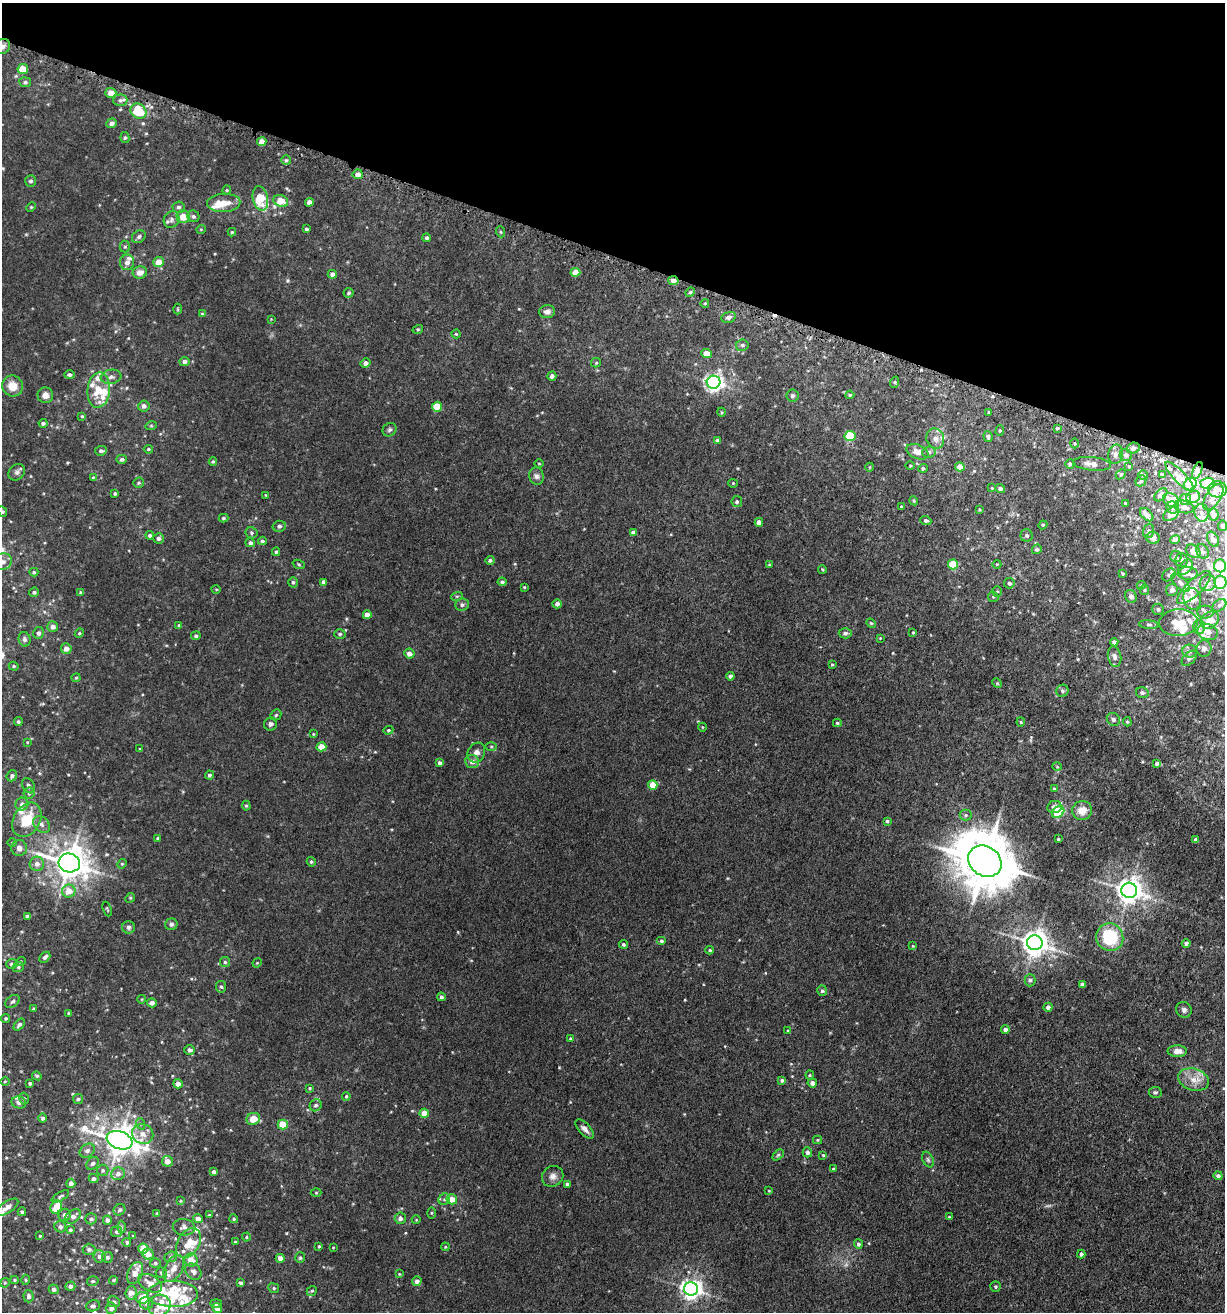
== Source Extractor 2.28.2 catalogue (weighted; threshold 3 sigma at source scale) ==
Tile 2 of 4 x 4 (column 2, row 1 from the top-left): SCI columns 1400-2622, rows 3993-5302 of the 5414 x 5354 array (HDU 1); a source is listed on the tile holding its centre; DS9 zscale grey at full resolution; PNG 1227 x 1314 px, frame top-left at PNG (2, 3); each listed source drawn as its Kron ellipse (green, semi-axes under 4 px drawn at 4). Shown black and unused: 19% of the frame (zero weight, under 3 of 5 exposures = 5% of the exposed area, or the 3 px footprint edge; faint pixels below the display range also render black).
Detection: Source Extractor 2.28.2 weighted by HDU 2 'WHT'; one run over the whole footprint, this tile lists its part. Background 0.0209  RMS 0.003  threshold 0.0135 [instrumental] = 3 sigma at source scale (4.5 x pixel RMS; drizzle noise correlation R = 1.50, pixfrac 1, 0.05/0.05 arcsec/px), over >= 5 px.
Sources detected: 462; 1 too faint to see at this stretch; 1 cosmic-ray / hot-pixel residue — neither listed nor drawn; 40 inside a brighter listed object's ellipse — not listed separately; the other 420 listed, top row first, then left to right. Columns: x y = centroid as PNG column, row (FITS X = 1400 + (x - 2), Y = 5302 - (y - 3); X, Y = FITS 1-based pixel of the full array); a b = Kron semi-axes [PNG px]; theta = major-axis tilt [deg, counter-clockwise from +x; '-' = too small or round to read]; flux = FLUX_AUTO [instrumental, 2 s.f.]
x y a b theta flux
3 46 8 7 - 0.93
23 69 5 5 - 5.9
25 82 6 5 - 0.61
111 93 5 5 - 2.7
120 100 7 6 - 0.8
138 111 8 7 - 8.9
112 123 5 4 - 1.3
125 138 5 4 - 0.45
262 142 4 4 - 2.8
286 160 5 5 - 0.47
358 174 5 5 - 1.8
30 181 6 5 - 0.74
227 190 4 4 - 0.31
260 198 12 7 -79 9.8
281 201 7 5 -22 5.3
309 202 4 4 - 1.5
224 203 17 9 3 4.6
31 207 5 3 - 0.29
178 207 6 5 - 0.79
193 216 6 5 - 0.63
183 217 6 6 - 3.6
172 219 9 7 55 1.2
201 229 5 3 - 0.23
306 229 3 3 - 0.59
232 232 4 4 - 0.38
501 232 5 3 - 0.32
139 237 7 6 - 0.69
427 238 4 4 - 0.57
125 247 6 5 - 0.46
127 262 8 7 - 1.6
159 262 5 5 - 3.2
140 272 7 6 - 2
575 272 5 4 - 3.9
332 274 5 4 - 1.4
673 281 5 4 - 1.6
690 292 5 4 - 0.46
349 293 5 5 - 0.5
705 303 4 3 - 0.25
178 309 5 3 - 0.25
547 312 8 6 4 1.4
202 314 4 4 - 0.4
728 317 7 5 15 1.1
271 319 3 3 - 0.19
418 329 5 3 - 0.3
456 334 4 4 - 0.32
742 345 6 6 - 0.75
706 353 5 4 - 3.7
184 362 5 4 - 1.1
365 363 5 4 - 1.2
596 363 5 4 - 0.35
70 375 5 4 - 0.61
552 376 4 4 - 0.91
111 377 10 7 9 1.2
714 382 7 6 - 130
895 382 6 3 72 0.35
13 386 11 10 - 3.8
99 390 18 11 85 6.6
45 395 8 7 - 1.7
850 395 4 4 - 0.39
792 396 6 6 - 0.59
144 406 5 5 - 1.2
437 407 5 5 - 9
721 412 4 3 - 0.25
989 412 3 2 - 0.31
82 416 4 4 - 0.32
43 423 4 4 - 0.7
151 426 5 3 - 0.29
1057 428 4 4 - 0.43
389 430 7 6 - 0.65
1000 431 5 4 - 0.37
850 436 5 5 - 14
988 436 6 4 -70 0.74
935 439 10 8 -68 1.8
717 440 3 3 - 0.49
1075 443 5 3 - 0.36
1133 448 7 5 16 0.79
148 449 4 3 - 0.41
101 451 6 4 5 0.75
917 452 11 7 -22 2.5
929 452 6 5 - 0.74
1115 454 10 7 76 1.4
1126 455 6 6 - 1.1
122 459 5 4 - 0.8
213 461 4 4 - 0.37
539 464 5 3 - 0.25
1070 464 5 4 - 0.58
1092 464 19 7 -6 2.3
910 466 5 3 - 0.26
1129 466 4 3 - 0.31
870 467 4 3 - 0.22
960 467 5 4 - 3.1
923 468 5 4 - 0.57
1197 471 9 4 68 1.4
17 472 9 7 46 0.9
1121 474 6 4 43 0.47
1143 475 4 4 - 0.3
1162 475 4 3 - 0.65
536 476 9 7 -75 1
93 477 4 4 - 0.24
1179 477 20 6 -46 1.8
1141 481 6 5 - 0.43
139 483 5 5 - 0.46
733 483 4 4 - 0.29
1207 483 7 5 1 9.8
1190 484 7 5 40 7
992 488 4 4 - 0.27
1000 489 5 4 - 0.88
1217 489 9 8 - 2.5
115 493 3 3 - 0.41
266 495 4 2 - 0.19
1161 495 8 5 47 1.4
1193 497 7 6 - 2.6
1213 497 15 7 58 2
1185 499 6 5 - 1.8
1171 500 8 6 -31 3.9
914 501 4 3 - 0.29
737 502 5 5 - 0.62
1125 503 3 3 - 0.32
901 506 3 3 - 0.23
1173 507 6 6 - 0.9
1184 507 10 6 -11 0.94
979 509 4 4 - 0.3
2 512 6 4 -50 0.51
1202 513 9 7 -80 1.5
1171 514 9 5 34 2.2
1214 514 6 5 - 1.2
1147 515 8 5 -46 1.7
223 518 5 4 - 0.42
926 520 6 4 -20 0.61
759 522 4 4 - 1.4
1043 525 4 4 - 0.33
279 526 6 5 - 0.82
1223 526 5 4 - 0.64
1148 531 7 5 72 0.71
251 533 6 5 - 0.56
633 533 4 4 - 1.3
150 535 4 4 - 0.64
1027 535 6 6 - 0.55
159 538 5 5 - 0.99
1153 538 7 6 - 1.1
1213 539 8 5 -60 1.8
1175 540 5 4 - 0.99
262 541 4 4 - 0.56
250 543 5 4 - 0.72
1037 549 5 4 - 0.48
1193 551 8 6 -39 2.4
1202 551 7 6 - 0.92
276 552 4 4 - 0.36
1176 556 6 5 - 0.69
490 560 4 4 - 0.63
1181 560 7 6 - 0.66
2 562 9 8 - 2
299 564 6 4 -21 0.38
953 564 5 5 - 11
997 564 4 3 - 0.24
769 565 4 3 - 0.22
1220 566 6 6 - 18
1185 567 9 6 46 1.1
822 569 4 2 - 0.28
34 572 4 4 - 0.39
1188 573 10 6 -2 1.2
1123 574 3 3 - 0.33
1169 575 7 5 41 0.73
293 582 5 4 - 0.57
324 582 4 4 - 1.1
502 582 4 4 - 0.64
1220 582 6 6 - 11
1009 583 5 5 - 0.78
1180 583 11 5 -45 1.1
1208 583 8 7 - 1.8
1141 585 4 4 - 0.38
524 587 3 3 - 0.27
1194 588 22 8 44 3.2
216 589 5 3 - 0.22
1144 590 5 4 - 0.39
1172 590 6 6 - 1.3
997 591 5 4 - 0.39
34 592 5 4 - 0.59
80 592 4 4 - 0.41
457 596 6 3 18 0.33
1131 596 7 5 -56 1.2
993 597 5 5 - 0.44
1192 599 11 8 -73 4
557 604 5 4 - 1.2
462 605 7 6 - 0.75
1219 605 7 5 38 0.72
1158 609 6 5 - 0.74
1206 612 8 6 -2 0.95
367 615 4 4 - 2.2
1210 620 10 7 42 4.8
871 623 5 4 - 0.33
1178 623 19 13 3 6.9
179 625 4 3 - 0.37
1149 625 9 4 -5 0.65
53 627 5 5 - 1.6
1199 627 7 6 - 0.76
913 632 4 4 - 0.3
1208 632 10 8 -15 1.9
39 633 6 5 - 0.8
79 633 5 4 - 0.38
845 633 6 5 - 0.71
340 634 5 5 - 0.48
196 636 5 4 - 0.66
880 638 3 3 - 0.23
24 639 7 6 - 0.88
1114 642 4 4 - 1
1204 648 8 7 - 1.3
66 649 5 5 - 1.9
1190 651 7 6 - 0.86
409 653 5 5 - 1.5
1115 657 10 6 -78 1.1
1189 658 9 5 46 0.75
832 665 4 3 - 0.3
14 666 5 4 - 0.38
730 676 4 4 - 0.86
76 678 4 4 - 0.35
997 683 5 4 - 0.29
1062 691 6 6 - 0.69
1142 693 6 5 - 0.63
276 715 6 5 - 0.44
1113 719 7 6 - 0.71
18 722 4 4 - 0.5
1021 722 4 4 - 0.36
1127 722 4 4 - 0.36
837 723 4 3 - 0.39
271 724 7 6 - 0.7
702 727 4 3 - 0.22
388 730 5 4 - 0.35
313 734 4 4 - 0.27
27 742 4 3 - 0.22
491 746 6 4 0 0.38
321 747 5 4 - 4.7
140 749 3 3 - 0.25
476 753 10 8 59 1.6
472 761 7 6 - 1.9
440 763 4 4 - 0.93
1157 763 4 4 - 0.97
1057 767 5 3 - 0.27
209 775 4 4 - 0.61
12 776 6 5 - 0.78
653 785 4 4 - 4.3
28 786 8 6 -58 0.65
1054 789 4 3 - 0.37
29 793 5 5 - 0.74
22 804 6 6 - 1.4
246 806 5 4 - 0.4
1054 807 7 6 - 1.3
1082 811 10 9 - 3.4
1058 812 7 5 44 11
966 815 6 5 - 0.55
27 820 18 13 59 8.7
887 821 4 3 - 0.46
41 824 9 7 -46 1.1
158 838 4 4 - 0.31
1058 839 3 3 - 0.29
1196 840 4 4 - 1.3
12 843 5 3 - 0.3
19 848 8 8 - 1.5
985 861 18 14 -34 1600
311 862 5 4 - 0.53
69 863 11 9 -14 500
37 864 7 7 - 1.5
122 864 5 4 - 0.33
1129 890 8 7 - 280
69 891 7 6 - 3.5
130 898 5 4 - 0.32
107 909 7 2 -69 0.29
27 916 4 3 - 0.81
171 924 6 5 - 0.74
129 927 6 6 - 0.78
1110 937 14 13 - 15
661 941 5 4 - 0.56
1035 943 8 7 - 310
1186 943 4 4 - 0.9
623 944 4 4 - 0.53
913 946 4 4 - 0.26
710 950 4 3 - 0.29
45 957 6 4 43 0.82
21 961 5 3 - 0.23
225 962 5 5 - 0.51
257 963 5 4 - 0.27
11 964 5 5 - 0.65
18 967 6 5 - 0.52
1030 980 6 5 - 0.65
1082 984 3 3 - 0.75
221 987 6 5 - 0.55
822 991 5 5 - 0.59
441 997 4 4 - 0.68
142 999 4 3 - 0.22
13 1001 8 5 37 0.68
152 1003 5 4 - 1.3
1048 1007 4 4 - 1.1
33 1009 4 3 - 0.34
1184 1010 8 7 - 0.92
68 1013 4 4 - 0.33
6 1018 4 4 - 0.42
19 1025 7 4 51 0.8
1005 1029 4 4 - 1.3
788 1031 4 3 - 0.27
570 1039 4 4 - 0.57
190 1050 5 5 - 1
1177 1051 10 6 -1 2.1
810 1075 4 4 - 0.33
37 1076 5 4 - 0.4
782 1080 4 4 - 0.62
1193 1080 16 10 -18 3.4
5 1081 5 3 - 0.27
30 1083 3 3 - 0.55
812 1083 4 4 - 1.4
178 1084 5 4 - 1.9
310 1088 4 3 - 0.32
1155 1092 6 5 - 0.5
346 1096 4 3 - 0.38
24 1099 6 4 -73 0.54
78 1099 5 5 - 0.49
19 1102 7 6 - 0.88
316 1105 6 5 - 0.65
424 1113 4 4 - 3.2
43 1118 4 4 - 0.61
253 1119 7 6 - 3.9
141 1124 6 3 -69 0.44
283 1125 5 5 - 5.6
585 1129 12 5 -46 1.3
143 1134 11 10 - 2.6
120 1140 13 8 -18 430
817 1140 4 4 - 0.31
87 1151 8 6 34 1.1
807 1152 5 4 - 0.88
778 1155 6 4 45 0.46
823 1155 4 4 - 0.34
928 1160 8 5 -63 0.65
167 1161 5 5 - 2.2
93 1163 7 5 43 0.77
833 1169 4 3 - 0.33
103 1170 6 6 - 0.6
214 1172 4 4 - 0.93
118 1174 7 6 - 1.3
553 1176 11 10 - 1.7
1218 1176 4 4 - 1.1
94 1179 5 4 - 0.82
71 1183 4 4 - 1.3
567 1184 4 4 - 0.77
769 1191 4 3 - 0.21
316 1193 5 3 - 0.3
60 1196 10 4 30 0.6
444 1199 6 5 - 0.58
452 1199 5 5 - 3.1
180 1201 4 3 - 0.31
7 1207 13 5 33 1.9
56 1207 7 5 63 5
119 1210 6 5 - 0.58
22 1212 4 4 - 0.44
157 1213 4 3 - 0.23
431 1213 5 4 - 0.31
65 1215 6 6 - 1.2
209 1215 4 3 - 0.24
73 1216 9 6 38 1.4
949 1217 4 4 - 0.28
400 1218 5 5 - 1.4
91 1219 6 5 - 0.67
198 1219 5 4 - 1.7
234 1219 4 3 - 0.4
107 1220 4 4 - 0.97
416 1220 4 3 - 0.21
60 1227 6 5 - 0.79
121 1227 6 4 89 0.49
184 1227 11 8 -9 1.2
70 1230 4 3 - 0.45
116 1232 6 5 - 0.67
40 1236 3 3 - 0.28
133 1236 4 3 - 0.27
246 1237 4 4 - 0.33
127 1242 4 4 - 0.54
235 1242 3 3 - 0.27
188 1243 16 11 58 4.6
858 1244 5 4 - 0.75
319 1246 4 3 - 0.3
333 1247 4 3 - 0.22
445 1247 4 3 - 0.26
89 1249 6 5 - 0.77
143 1249 5 5 - 6.4
148 1254 5 5 - 2.4
1081 1254 4 4 - 0.95
100 1256 6 6 - 1.3
107 1257 5 5 - 0.68
171 1257 6 5 - 0.54
280 1258 4 4 - 1.4
300 1258 5 5 - 0.49
191 1260 6 6 - 2.7
155 1263 5 4 - 0.5
174 1268 14 8 61 2.8
193 1272 9 7 -47 1
135 1273 11 7 67 4
161 1273 6 5 - 0.57
399 1274 4 4 - 0.23
15 1280 4 4 - 0.35
26 1280 5 3 - 0.33
113 1280 4 3 - 0.36
93 1281 6 4 15 0.53
417 1281 4 4 - 1.4
5 1283 5 4 - 0.39
150 1283 13 8 -30 2.8
241 1283 3 3 - 0.61
70 1286 5 4 - 0.91
995 1287 5 5 - 0.5
274 1288 6 4 -25 0.48
54 1289 5 4 - 0.71
691 1289 7 6 - 160
312 1291 5 4 - 0.42
131 1293 7 5 85 2.4
173 1294 25 13 -1 9.9
28 1296 6 5 - 0.81
142 1298 6 6 - 6
114 1302 6 5 - 0.72
146 1303 7 6 - 0.8
216 1303 5 4 - 0.67
159 1305 11 10 - 5.4
93 1306 7 5 17 0.79
111 1308 5 5 - 1.3
217 1308 5 4 - 2
Overlapping masked pixels (flux is a lower limit): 2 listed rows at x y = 673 281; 1197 471
Isophote crosses this tile's border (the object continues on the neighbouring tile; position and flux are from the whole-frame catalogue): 6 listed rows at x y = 3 46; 13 386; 2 512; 2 562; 1220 566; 1220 582